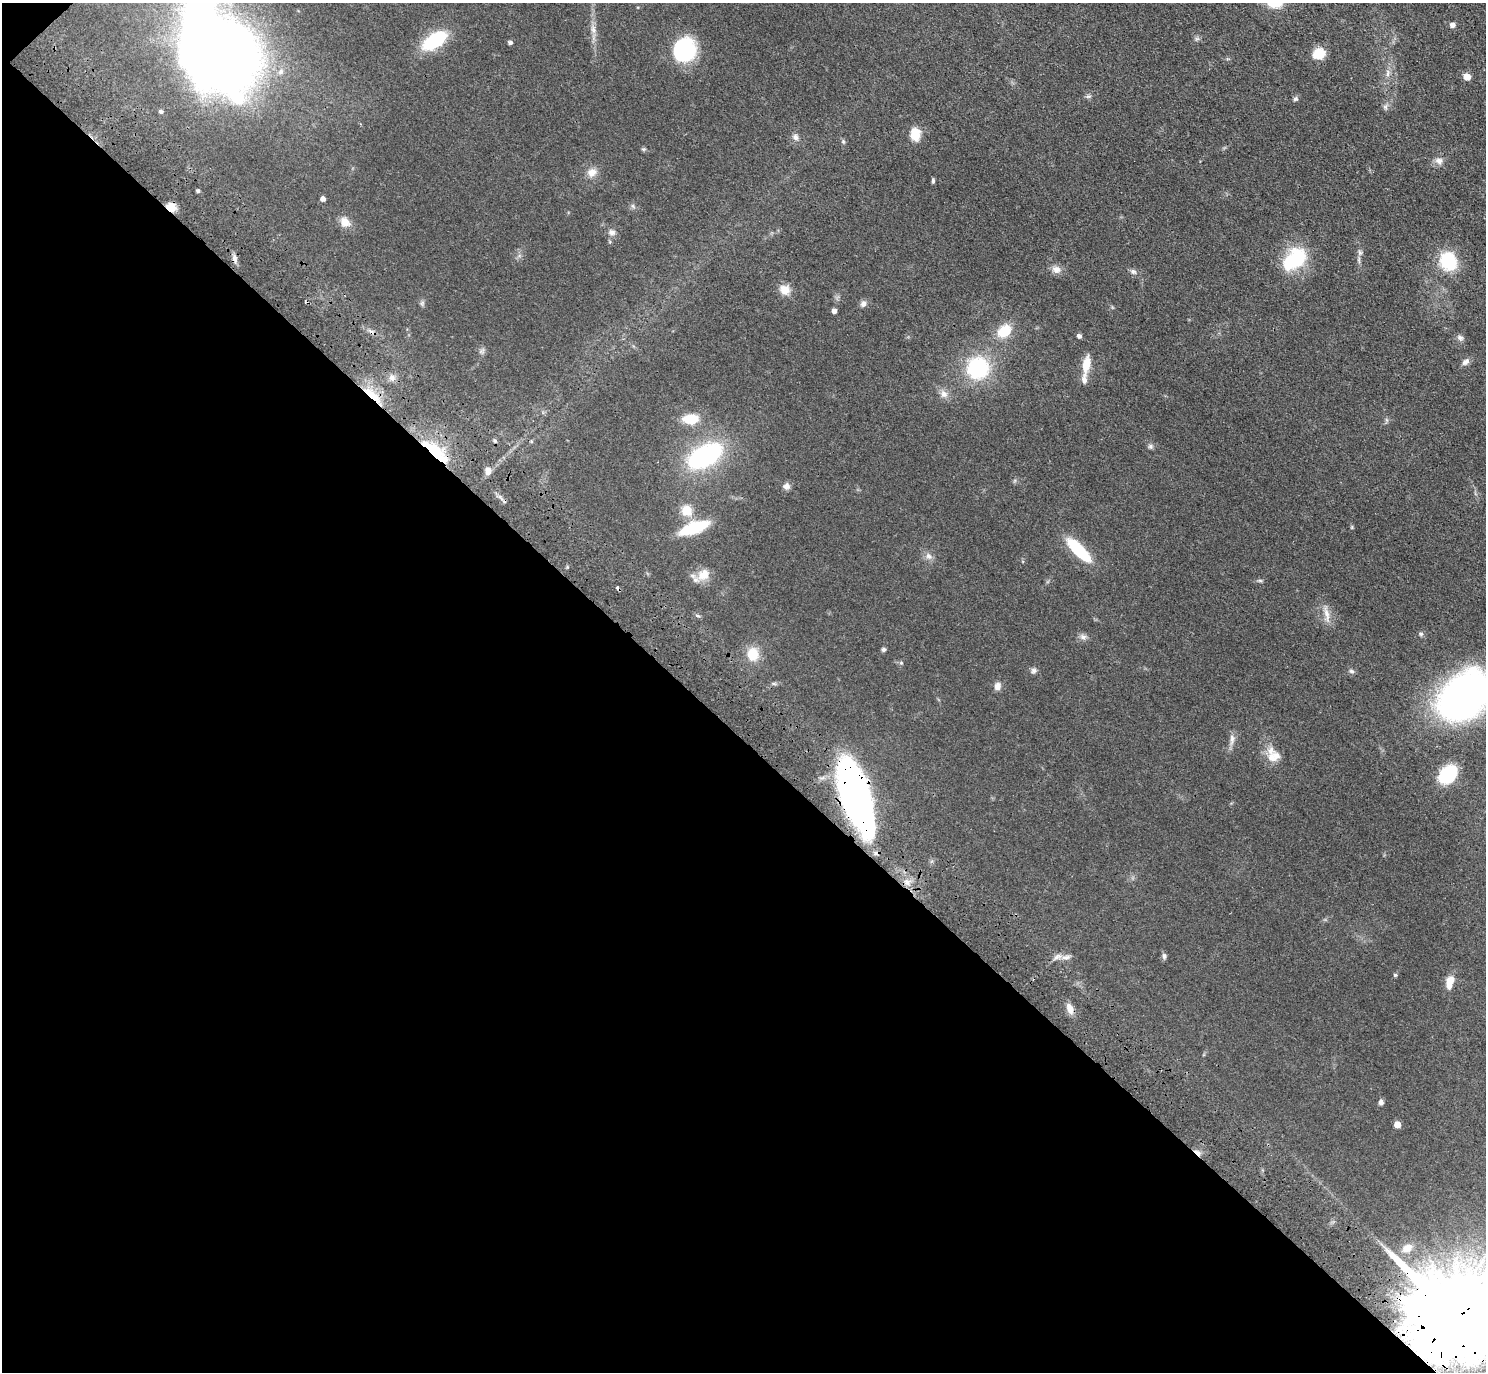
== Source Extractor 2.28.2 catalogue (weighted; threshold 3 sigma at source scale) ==
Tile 9 of 4 x 4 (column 1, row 3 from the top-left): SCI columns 92-1575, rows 1759-3128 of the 6118 x 6118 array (HDU 1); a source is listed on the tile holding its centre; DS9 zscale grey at full resolution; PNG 1488 x 1374 px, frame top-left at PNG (2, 3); no overlay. Shown black and unused: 46% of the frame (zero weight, under 3 of 4 exposures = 6% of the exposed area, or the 3 px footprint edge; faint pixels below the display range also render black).
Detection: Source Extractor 2.28.2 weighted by HDU 2 'WHT'; one run over the whole footprint, this tile lists its part. Background 0.0402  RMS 0.006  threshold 0.0268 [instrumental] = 3 sigma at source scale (4.5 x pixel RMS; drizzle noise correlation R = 1.50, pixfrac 1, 0.05/0.05 arcsec/px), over >= 5 px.
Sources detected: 91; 1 inside a brighter object's white glare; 3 cosmic-ray / hot-pixel residue — not listed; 3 inside a brighter listed object's ellipse — not listed separately; the other 84 listed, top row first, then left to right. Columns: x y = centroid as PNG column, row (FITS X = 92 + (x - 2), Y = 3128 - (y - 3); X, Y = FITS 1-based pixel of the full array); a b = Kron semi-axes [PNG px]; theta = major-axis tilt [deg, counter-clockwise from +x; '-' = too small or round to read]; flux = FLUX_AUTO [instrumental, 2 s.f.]
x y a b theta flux
1453 25 5 4 - 3.3
593 29 10 6 -80 2.8
434 41 25 13 33 35
510 42 4 4 - 1.6
684 50 20 18 72 56
1319 54 9 7 22 17
226 57 50 40 -85 670
1388 73 12 4 87 2.2
1467 77 5 5 - 10
1088 96 8 4 8 1.1
1295 99 7 6 - 1.2
1385 107 7 6 - 1.4
161 111 5 4 - 1.5
915 134 12 8 -86 12
795 137 9 7 -58 2.3
643 149 6 4 -17 0.82
1439 161 10 9 - 3.3
592 173 12 11 - 4.8
933 181 6 4 -81 1.1
198 191 4 4 - 1.2
323 199 4 4 - 2.8
633 206 7 4 -71 1
171 207 11 10 - 5.9
345 222 13 10 -41 5.4
612 232 9 8 - 2.5
1360 252 8 6 -88 1.6
235 258 13 6 -76 2.4
1295 259 30 18 40 35
1448 261 19 15 -63 29
1056 269 12 9 -19 3.8
1133 272 9 7 -29 1.8
785 290 13 11 -31 6.4
422 303 7 4 72 1.1
863 304 8 7 - 2.2
834 311 4 4 - 2.9
1004 331 14 11 41 15
1079 336 4 4 - 2
1460 338 9 7 -31 2
1465 362 11 7 39 2.6
1086 364 22 10 80 8.8
978 368 19 19 - 50
392 378 9 8 - 2.7
944 394 11 9 -53 3.7
372 395 31 8 -41 12
690 419 17 10 2 13
495 441 5 4 - 0.81
1151 446 7 6 - 1.3
435 451 41 12 -41 26
705 456 30 16 29 90
488 470 10 7 86 3.2
786 486 8 8 - 2.5
687 510 5 5 - 33
1352 527 6 3 72 0.61
694 528 20 8 19 45
1079 550 29 9 -45 31
928 556 10 8 -50 2.7
703 575 18 14 20 8.2
1260 580 6 4 -19 0.84
1326 613 21 7 -75 5
698 616 8 3 -19 0.89
1421 634 6 6 - 1
1083 637 8 7 - 2.2
883 649 6 5 - 1.2
753 654 17 14 -85 11
901 663 5 5 - 0.88
1034 671 7 7 - 1.7
1351 671 7 5 -16 1.4
774 684 7 4 0 0.99
997 686 10 8 84 3.1
1464 696 48 33 38 250
1232 739 17 6 88 3.2
1271 750 20 10 90 6.2
1448 774 15 11 46 37
854 795 64 21 -73 290
907 882 11 8 -19 4
1164 956 7 5 -83 1.6
1066 957 12 6 12 3.1
1395 975 5 4 - 0.9
1450 982 15 8 79 7.1
1070 1008 14 8 -68 4.3
1381 1102 6 6 - 1.9
1397 1125 5 5 - 7.4
1407 1248 13 9 30 5.5
1454 1321 32 24 36 18000
Overlapping masked pixels (flux is a lower limit): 6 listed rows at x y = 171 207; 235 258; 372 395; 435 451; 854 795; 1454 1321
Isophote crosses this tile's border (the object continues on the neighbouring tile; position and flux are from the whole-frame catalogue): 3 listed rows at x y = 226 57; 1464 696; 1454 1321